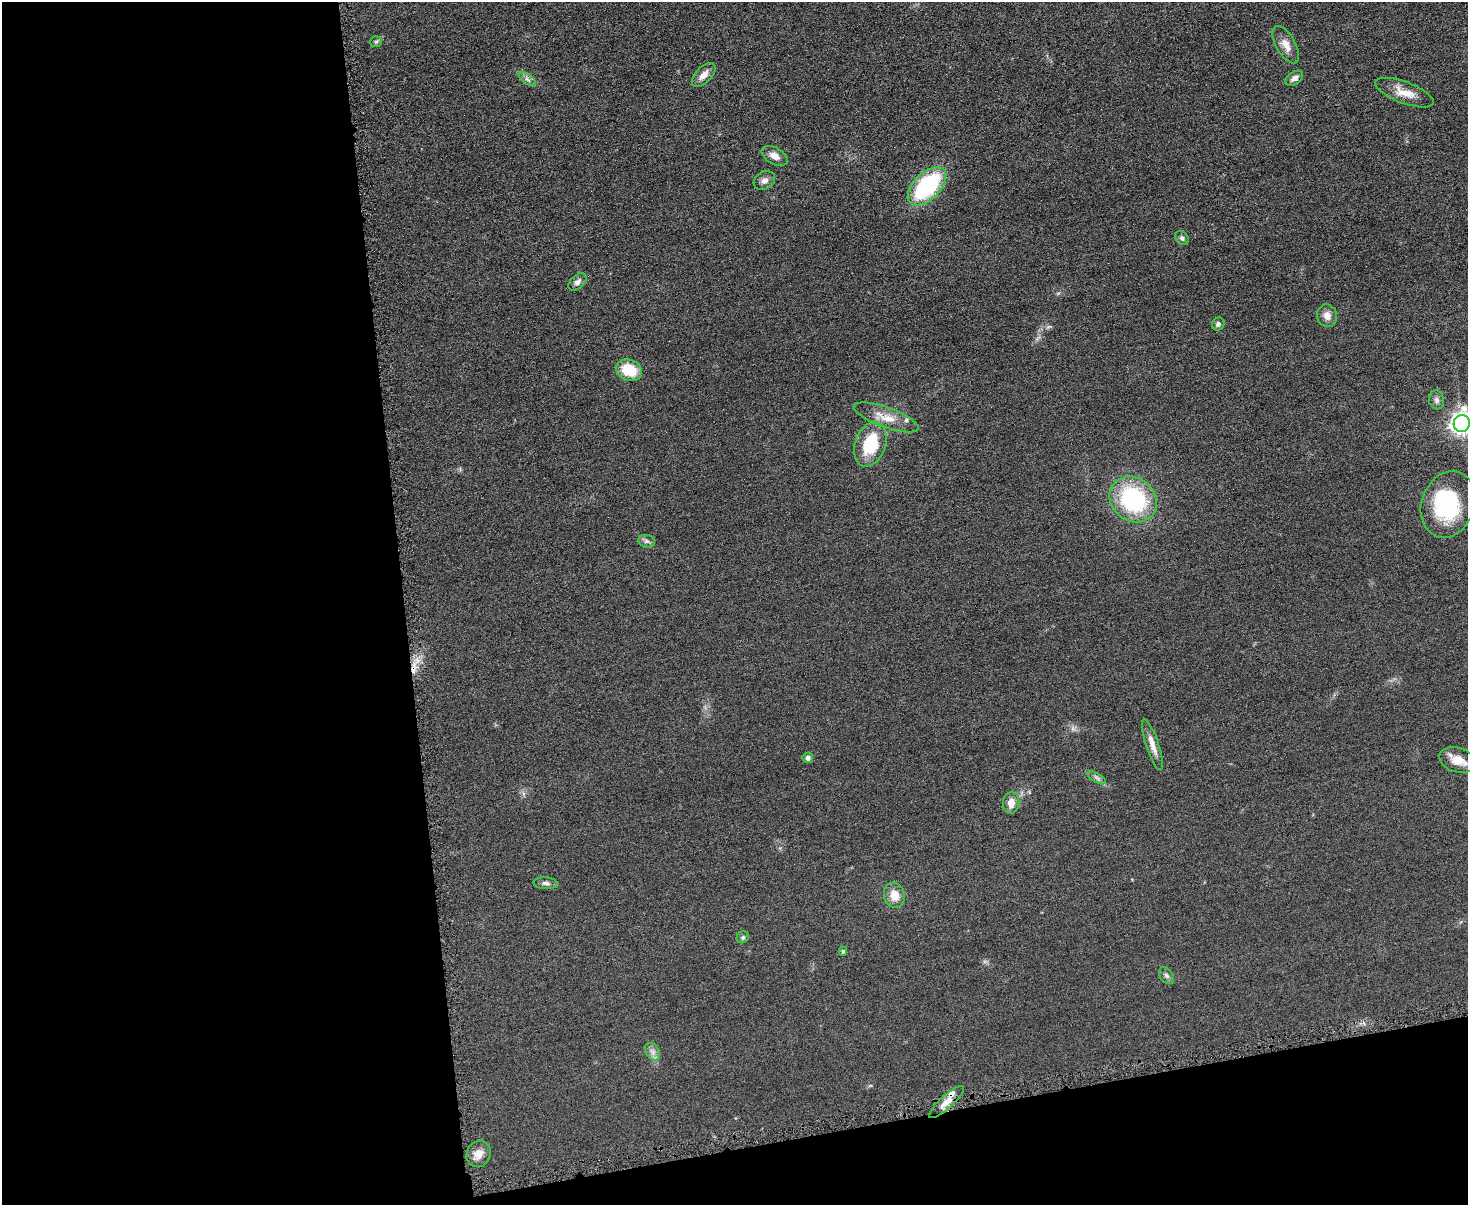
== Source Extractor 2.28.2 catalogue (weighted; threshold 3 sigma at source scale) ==
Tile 10 of 3 x 4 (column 1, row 4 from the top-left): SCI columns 145-1610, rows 4-1206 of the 4798 x 4820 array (HDU 1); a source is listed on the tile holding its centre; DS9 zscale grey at full resolution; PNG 1470 x 1207 px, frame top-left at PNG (2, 2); each listed source drawn as its Kron ellipse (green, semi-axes under 4 px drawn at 4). Shown black and unused: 33% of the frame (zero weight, under 4 of 8 exposures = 1% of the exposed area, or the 3 px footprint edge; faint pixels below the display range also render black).
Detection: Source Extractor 2.28.2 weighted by HDU 2 'WHT'; one run over the whole footprint, this tile lists its part. Background 0.0578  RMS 0.0079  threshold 0.0323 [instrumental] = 3 sigma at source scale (4.09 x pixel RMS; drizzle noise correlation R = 1.36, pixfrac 0.8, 0.05/0.05 arcsec/px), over >= 5 px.
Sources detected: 38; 1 inside a brighter object's white glare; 1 cosmic-ray / hot-pixel residue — neither listed nor drawn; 2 inside a brighter listed object's ellipse — not listed separately; the other 34 listed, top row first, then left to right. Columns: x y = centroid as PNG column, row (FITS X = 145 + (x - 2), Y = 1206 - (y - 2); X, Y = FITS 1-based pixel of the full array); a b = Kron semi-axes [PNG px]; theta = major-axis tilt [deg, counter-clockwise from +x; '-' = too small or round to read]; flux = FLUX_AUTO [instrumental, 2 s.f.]
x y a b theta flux
376 42 6 5 - 1.2
1286 45 21 9 -60 7.2
704 75 15 7 46 6
1294 78 10 6 34 3.4
527 79 10 5 -35 2.3
1405 93 31 10 -21 11
775 156 14 8 -30 5.6
764 181 11 8 30 3.4
927 186 24 13 45 77
1182 238 8 6 -47 1.9
577 282 10 6 42 3
1327 316 11 10 - 5.3
1218 324 6 6 - 2
629 370 13 10 -22 22
1436 400 9 7 -75 2.8
886 417 34 10 -20 12
1462 423 8 8 - 470
870 444 23 15 70 34
1133 499 25 21 -40 81
1448 504 34 26 71 58
646 541 8 6 -14 2
1152 745 26 6 -72 6.9
808 758 5 5 - 3
1458 760 19 12 -16 10
1097 778 10 4 -30 2
1011 803 11 8 84 6.5
546 883 12 6 -5 2.4
894 895 13 10 -73 10
743 937 6 5 - 1.3
843 951 4 4 - 1.3
1166 976 9 6 -51 2
652 1052 9 6 -55 3.1
946 1102 22 6 42 7.2
479 1154 13 12 - 6.8
Isophote crosses this tile's border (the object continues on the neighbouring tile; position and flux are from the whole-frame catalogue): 1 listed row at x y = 1462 423